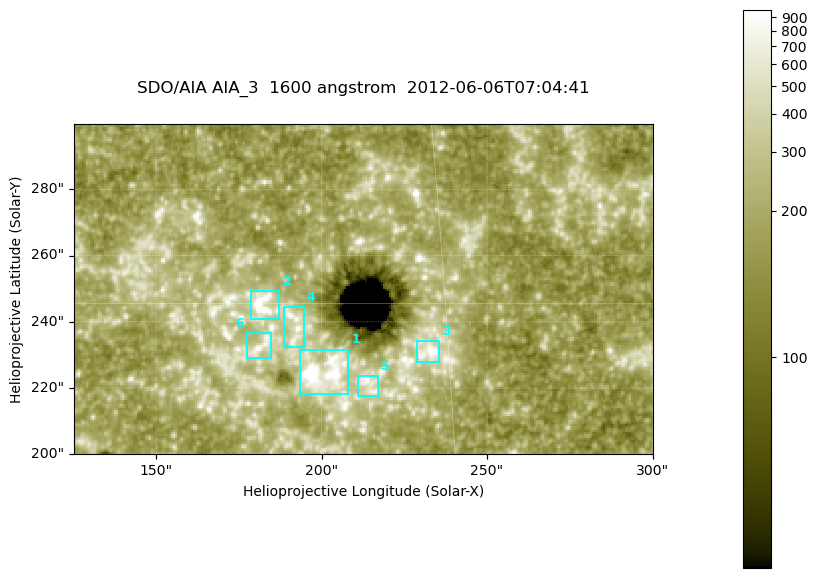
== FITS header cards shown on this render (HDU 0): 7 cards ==
TELESCOP= 'SDO/AIA '
INSTRUME= 'AIA_3   '
WAVELNTH=                 1600
WAVEUNIT= 'angstrom'
DATE-OBS= '2012-06-06T07:04:41.12'
CTYPE1  = 'HPLN-TAN'
CTYPE2  = 'HPLT-TAN'

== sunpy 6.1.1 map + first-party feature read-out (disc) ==
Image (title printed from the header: SDO/AIA AIA_3  1600 angstrom  2012-06-06T07:04:41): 287 x 164 px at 0.609 arcsec/px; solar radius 946 arcsec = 1552 px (partial field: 0.6% of the solar disc is inside the frame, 100% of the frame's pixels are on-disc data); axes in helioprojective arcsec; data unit not stated in the header (colour bar unlabelled)
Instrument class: DISC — disc imager (sunpy class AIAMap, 1600 A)
Bright regions (active regions / flare kernels): reference = the on-disc median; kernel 3 px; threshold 5 sigma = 326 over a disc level ~183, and >= 1.15x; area >= 47 px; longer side >= 3 px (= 1.8 arcsec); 6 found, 6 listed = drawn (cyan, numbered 1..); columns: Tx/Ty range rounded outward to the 2 arcsec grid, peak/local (2 s.f.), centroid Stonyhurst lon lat
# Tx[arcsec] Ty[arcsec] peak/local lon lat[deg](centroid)
1 192..208 218..232 16 +13 +14
2 178..188 240..250 9 +11 +15
3 228..236 228..234 7 +15 +14
4 188..196 232..246 4.4 +12 +15
5 210..218 216..224 5.8 +13 +13
6 176..186 228..238 4.8 +11 +14